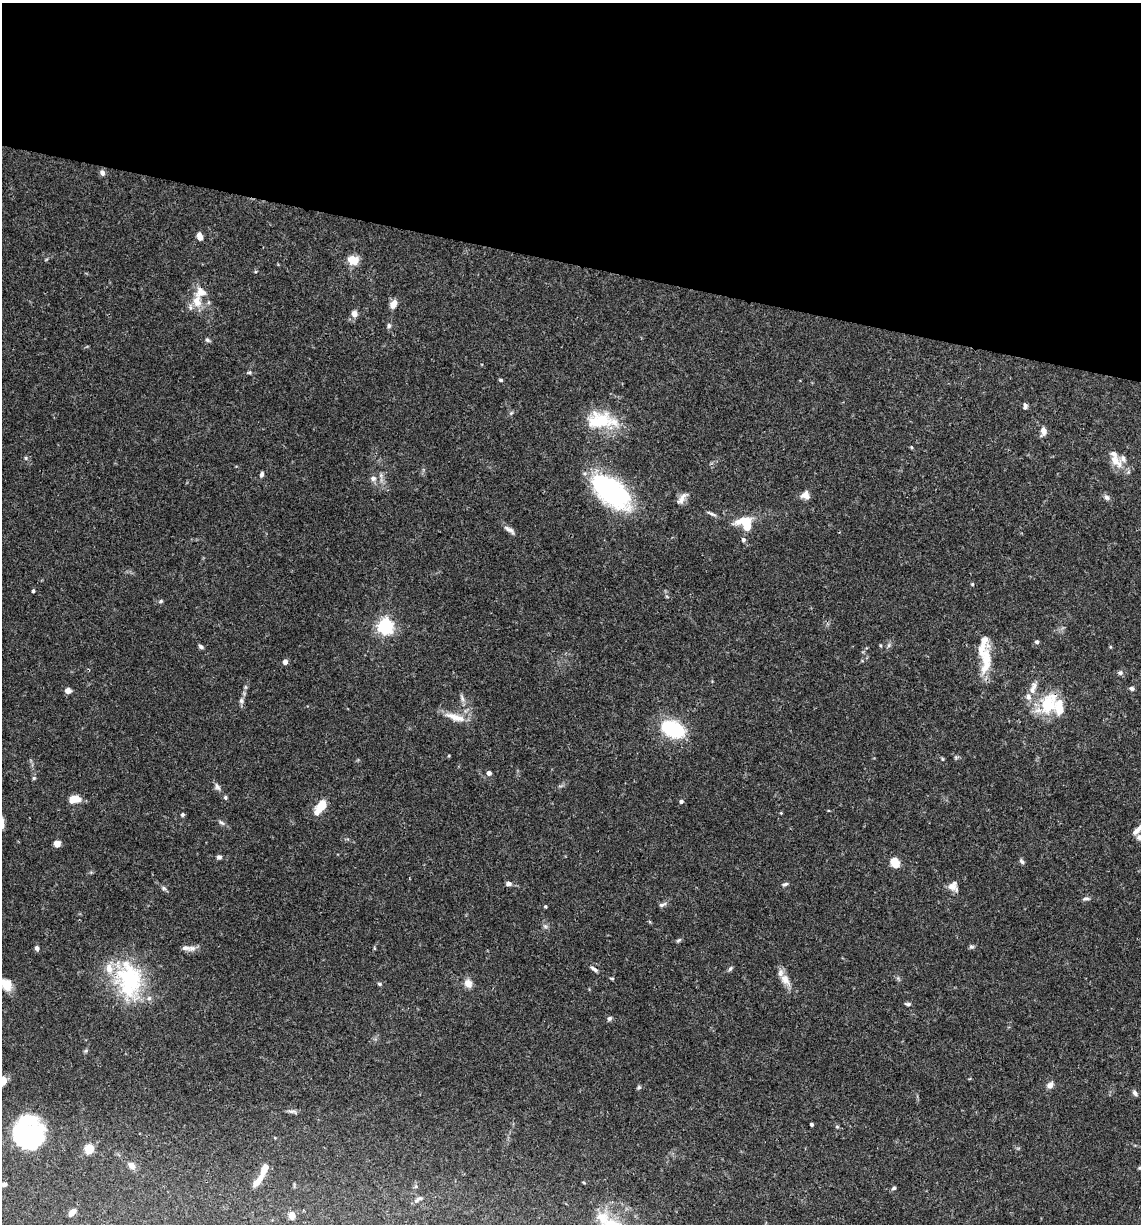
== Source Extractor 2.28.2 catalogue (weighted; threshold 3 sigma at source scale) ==
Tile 2 of 4 x 4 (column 2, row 1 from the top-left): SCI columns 1378-2516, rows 3668-4889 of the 4913 x 4894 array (HDU 1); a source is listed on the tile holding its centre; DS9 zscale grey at full resolution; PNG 1143 x 1226 px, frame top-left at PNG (2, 3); no overlay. Shown black and unused: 21% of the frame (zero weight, under 3 of 4 exposures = <1% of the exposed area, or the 3 px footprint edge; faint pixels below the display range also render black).
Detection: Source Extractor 2.28.2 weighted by HDU 2 'WHT'; one run over the whole footprint, this tile lists its part. Background 0.062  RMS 0.003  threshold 0.0136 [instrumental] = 3 sigma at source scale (4.5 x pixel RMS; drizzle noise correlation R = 1.50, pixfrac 1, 0.05/0.05 arcsec/px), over >= 5 px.
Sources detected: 120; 2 inside a brighter object's white glare — not listed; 14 inside a brighter listed object's ellipse — not listed separately; the other 104 listed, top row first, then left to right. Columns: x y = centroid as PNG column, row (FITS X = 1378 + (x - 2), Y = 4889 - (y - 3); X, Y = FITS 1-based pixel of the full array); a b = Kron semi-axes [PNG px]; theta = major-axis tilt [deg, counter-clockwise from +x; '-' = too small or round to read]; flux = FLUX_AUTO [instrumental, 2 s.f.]
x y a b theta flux
102 173 7 6 - 1.1
200 237 7 5 -70 2.3
353 260 10 8 -17 5.6
197 301 18 12 -81 4.8
393 304 11 7 54 2.2
354 314 9 8 - 1.5
389 326 7 5 -77 0.7
207 340 7 5 -39 0.56
249 372 6 4 1 0.42
501 380 5 3 - 0.4
1025 406 8 5 84 0.88
511 413 6 4 45 0.45
601 420 41 21 -2 13
1043 431 10 7 89 1.8
911 447 5 4 - 0.31
26 458 5 5 - 0.41
1115 460 24 10 -45 4.2
262 474 7 5 76 0.82
373 478 8 7 - 1.1
611 492 48 24 -39 43
805 495 10 9 - 2
1107 497 7 6 - 0.95
682 498 20 7 54 1.9
711 514 13 4 -25 0.81
745 524 18 13 -47 9.1
509 530 17 6 -32 1.4
743 540 6 6 - 0.69
972 584 4 4 - 0.37
33 591 4 3 - 0.62
160 601 7 4 28 0.5
385 626 6 6 - 87
1037 642 5 5 - 0.69
880 645 5 3 - 0.3
889 645 7 4 71 0.59
201 647 6 4 -27 0.74
1110 647 5 3 - 0.3
986 661 42 11 84 8.4
285 662 5 4 - 1.5
1120 673 7 6 - 0.75
1034 685 9 8 - 1.2
245 687 6 4 -71 0.41
1132 688 6 5 - 0.78
68 691 6 6 - 1.7
462 698 11 5 -70 0.94
241 701 7 6 - 0.87
1048 704 30 21 57 12
455 717 28 9 -17 4.1
673 729 24 15 -25 19
942 759 6 3 72 0.3
489 773 4 4 - 1.3
34 778 5 5 - 0.45
217 787 11 6 -56 1.1
225 797 5 5 - 0.5
75 799 12 7 5 4.5
681 801 5 5 - 0.6
321 806 14 6 57 8.7
182 815 5 5 - 0.46
221 823 9 5 -40 0.76
1138 830 18 6 44 2.1
1140 837 9 7 -75 1.2
57 844 6 6 - 2.1
219 857 6 6 - 0.72
1022 861 7 5 -55 0.69
895 862 7 6 - 6.5
509 884 8 6 13 0.92
785 884 8 4 18 0.61
953 886 12 10 -45 2.2
164 888 7 5 -22 0.64
1086 899 11 3 3 0.66
662 905 11 5 20 0.83
545 906 3 3 - 0.38
545 926 6 5 - 0.64
679 940 8 4 27 0.5
971 947 8 5 5 0.55
37 948 6 5 - 0.86
186 948 17 6 -6 1.7
374 948 5 3 - 0.29
594 969 11 4 -32 0.88
730 969 8 4 54 0.51
129 978 45 36 -71 26
612 978 7 3 -8 0.34
785 980 18 11 -57 3.3
468 983 11 9 -59 2.2
6 984 14 10 -51 4
379 984 5 4 - 0.42
908 1004 8 4 -4 0.57
609 1018 7 5 45 0.64
2 1081 11 8 50 3.8
1050 1085 9 7 43 1.4
639 1087 6 5 - 0.5
1135 1093 8 5 -51 0.77
292 1111 14 4 -7 0.83
811 1124 3 3 - 0.5
837 1127 6 4 -1 0.36
27 1133 23 16 20 48
88 1149 5 5 - 15
132 1166 11 7 -46 1.5
264 1169 20 8 64 3
4 1184 5 5 - 0.99
894 1188 6 4 18 0.52
416 1201 10 6 44 1.1
72 1212 10 5 49 1.9
292 1216 10 8 -79 2.1
602 1218 19 16 -46 6.1
Overlapping masked pixels (flux is a lower limit): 2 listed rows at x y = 1048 704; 594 969
Isophote crosses this tile's border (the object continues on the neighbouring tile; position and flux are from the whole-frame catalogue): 4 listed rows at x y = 1138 830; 1140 837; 6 984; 2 1081